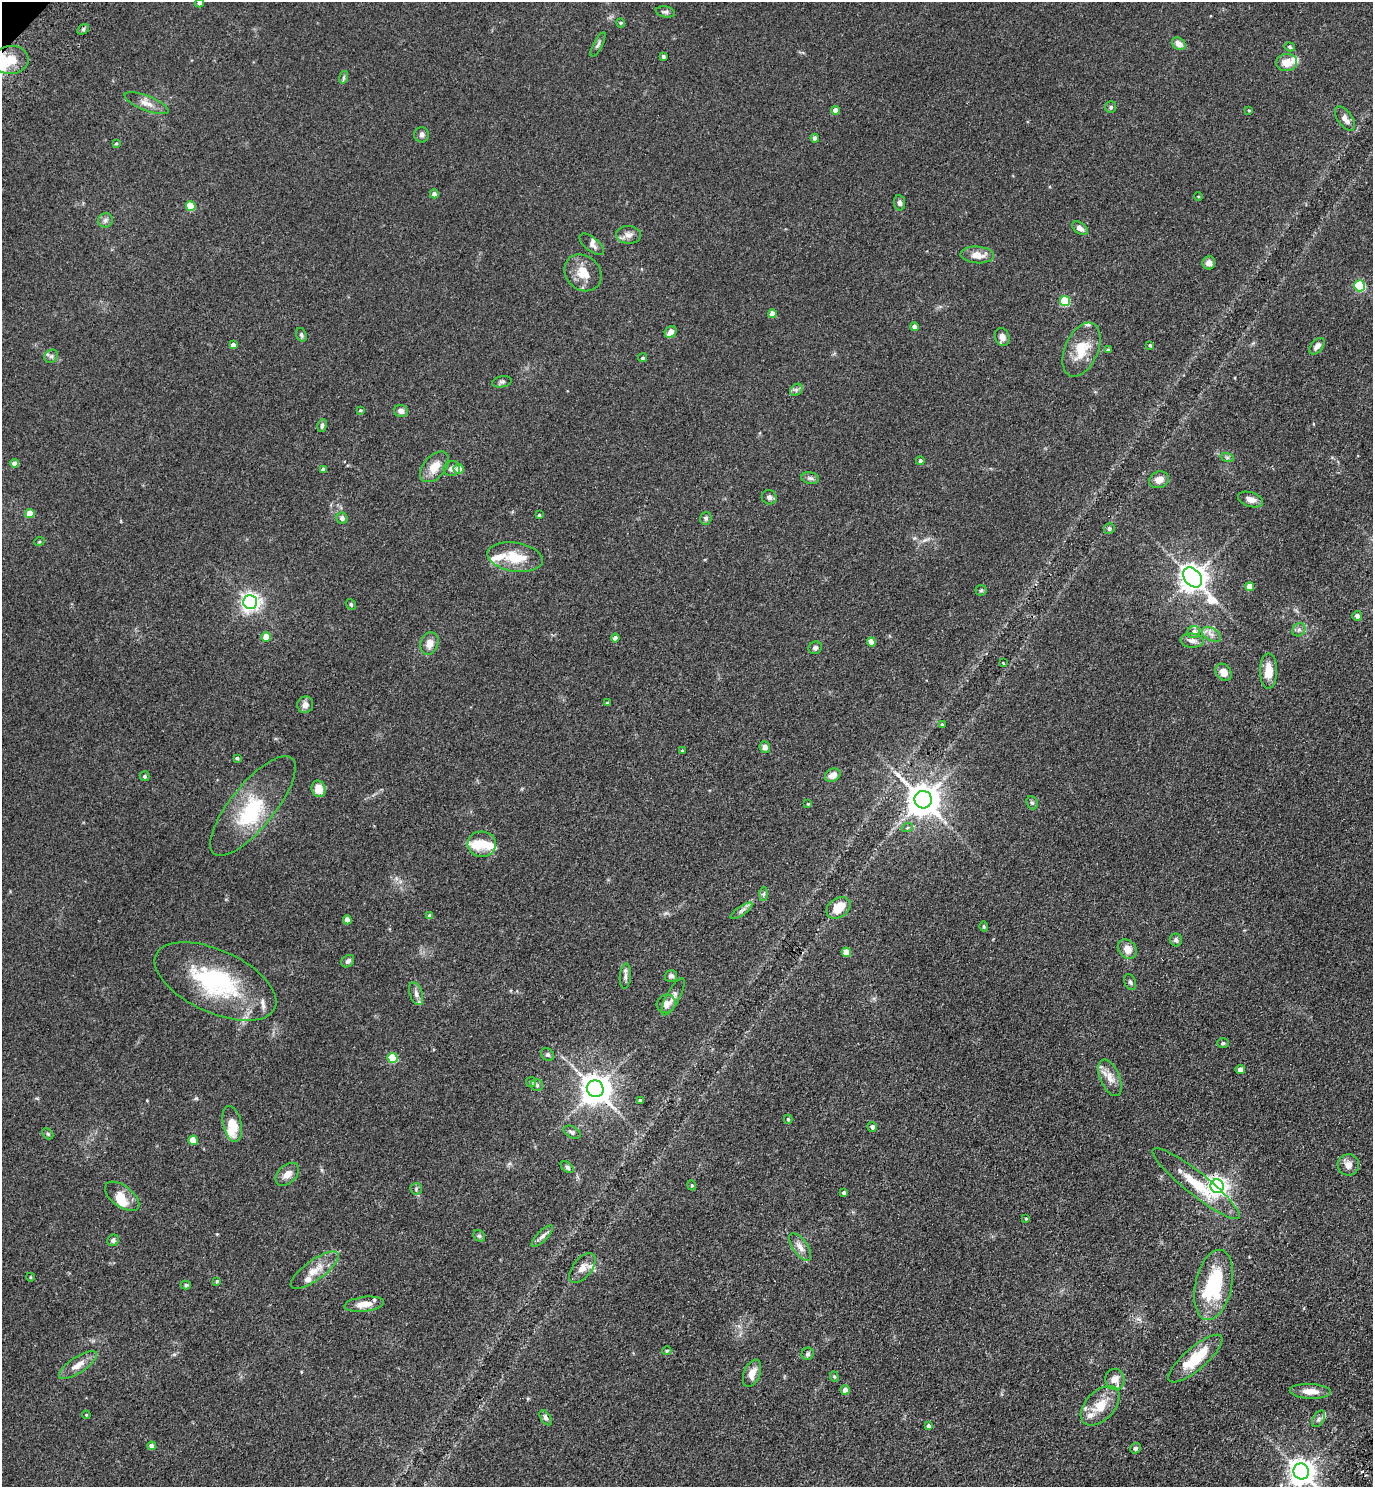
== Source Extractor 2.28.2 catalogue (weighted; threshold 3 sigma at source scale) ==
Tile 6 of 4 x 4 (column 2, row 2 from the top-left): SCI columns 1621-2991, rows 3061-4545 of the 6122 x 6121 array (HDU 1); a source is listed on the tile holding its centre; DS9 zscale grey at full resolution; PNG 1375 x 1489 px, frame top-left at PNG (2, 2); each listed source drawn as its Kron ellipse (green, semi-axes under 4 px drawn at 4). Shown black and unused: <1% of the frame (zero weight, under 3 of 4 exposures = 6% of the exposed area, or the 3 px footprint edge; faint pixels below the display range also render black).
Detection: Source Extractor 2.28.2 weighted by HDU 2 'WHT'; one run over the whole footprint, this tile lists its part. Background 0.0746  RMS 0.0066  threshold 0.0298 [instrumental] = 3 sigma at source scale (4.5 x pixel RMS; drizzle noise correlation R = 1.50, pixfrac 1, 0.05/0.05 arcsec/px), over >= 5 px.
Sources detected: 191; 3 inside a brighter object's white glare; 1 cosmic-ray / hot-pixel residue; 1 long thin detection or spike segment (spike, bleed or trail) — neither listed nor drawn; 16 inside a brighter listed object's ellipse — not listed separately; the other 170 listed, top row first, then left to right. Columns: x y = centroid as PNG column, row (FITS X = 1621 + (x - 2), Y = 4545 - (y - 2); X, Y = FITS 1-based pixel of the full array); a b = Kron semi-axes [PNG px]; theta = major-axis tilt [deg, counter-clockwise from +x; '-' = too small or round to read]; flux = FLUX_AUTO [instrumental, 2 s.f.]
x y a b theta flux
200 3 4 4 - 2.9
665 12 10 5 -10 1.6
621 23 4 4 - 0.7
83 29 6 4 30 1
598 44 13 4 62 1.7
1179 44 7 6 - 5.4
1290 47 5 4 - 0.83
663 56 3 3 - 1.1
10 60 18 14 4 15
1287 62 10 8 4 7.1
344 77 6 4 72 1.2
146 103 23 7 -21 5.5
1111 107 6 5 - 1.2
836 110 4 4 - 5.3
1249 110 4 4 - 0.59
1345 118 14 7 -54 4
422 135 8 7 - 2
815 138 4 4 - 2.1
116 143 4 3 - 0.78
434 194 4 4 - 2.8
1198 196 4 3 - 0.54
900 203 8 5 -82 2
191 206 5 5 - 23
105 220 7 7 - 2.1
1080 228 9 5 -34 3.4
628 235 12 9 -3 4
592 244 14 7 -39 2.8
977 255 17 8 -3 8
1209 263 7 6 - 3.5
583 273 20 17 -44 11
1360 286 5 5 - 59
1065 301 5 5 - 33
772 314 4 4 - 7.6
914 327 4 4 - 3.3
671 332 6 5 - 5
301 335 7 5 -73 1.6
1002 337 9 7 -71 4.2
233 345 4 4 - 3.3
1150 345 3 3 - 0.99
1317 346 9 6 50 3.3
1081 350 28 16 66 18
1108 350 4 4 - 0.8
51 356 7 6 - 1.8
643 358 4 4 - 1
502 382 10 5 11 1.5
796 390 7 5 45 1.5
360 410 3 2 - 0.67
401 411 7 6 - 3.1
322 425 6 4 83 1.5
1227 457 7 4 -18 1.1
920 461 4 4 - 1.5
14 463 4 4 - 3.8
435 467 18 11 49 8.8
452 468 8 7 - 2.8
323 469 4 4 - 2.3
459 469 5 5 - 6.2
810 478 9 5 -10 1.8
1159 480 10 8 20 5.3
769 497 7 7 - 2.1
1250 500 13 7 -17 3.9
30 514 4 4 - 10
539 515 3 3 - 0.86
342 518 5 5 - 2.6
706 518 6 5 - 1.3
1109 529 5 5 - 1.7
39 542 5 3 - 0.63
515 557 28 14 -9 18
1193 577 11 8 -50 750
1250 587 4 4 - 8.3
981 590 5 5 - 0.94
250 602 7 6 - 320
351 604 6 4 -51 1
1357 616 5 4 - 2.5
1299 630 7 6 - 1.8
1194 632 6 6 - 3.6
1212 634 10 6 -31 3
266 637 4 4 - 9.1
615 638 4 4 - 3
1192 641 11 7 -5 3.3
871 642 5 4 - 7.6
429 643 11 9 72 5.5
815 648 7 6 - 1.8
1003 663 2 2 - 0.47
1269 671 18 8 90 10
1224 672 9 7 -49 6
607 703 3 3 - 1.3
305 705 8 7 - 3.4
942 725 4 3 - 0.76
765 747 6 5 - 3
682 751 3 3 - 0.76
237 758 4 3 - 1.2
833 775 8 6 26 5.7
145 776 5 5 - 1.4
319 789 8 7 - 8.1
923 800 9 8 - 1100
1032 803 7 5 -68 1.3
808 804 4 4 - 0.57
253 806 62 22 51 41
907 828 6 3 20 0.86
482 844 14 12 -3 9.7
764 894 7 4 88 1.2
838 908 13 9 35 12
742 911 13 4 35 2.2
430 916 4 4 - 2.2
347 920 4 4 - 6.1
984 927 5 3 - 0.69
1176 940 6 6 - 2.1
1127 949 11 8 -47 6.3
846 952 5 4 - 10
348 961 7 5 41 1.9
625 976 12 5 85 2.3
671 976 6 5 - 1.7
215 981 65 31 -24 74
1130 982 8 5 -67 1.5
416 994 12 6 -72 2.8
673 997 21 6 62 3.9
666 1004 9 8 - 4.6
1223 1043 6 5 - 0.99
547 1054 7 5 -42 1.5
393 1058 5 5 - 28
1240 1069 4 4 - 3.5
1110 1078 19 9 -67 6.8
531 1082 5 5 - 0.95
537 1085 6 6 - 1.3
595 1089 8 8 - 980
640 1100 4 3 - 0.99
788 1119 4 4 - 0.83
232 1124 18 9 -77 13
872 1127 5 4 - 1.9
572 1132 9 5 -29 1.8
48 1134 6 4 -44 0.95
193 1140 4 4 - 12
1348 1165 10 10 - 4.7
567 1167 7 4 -38 1.5
287 1174 14 9 43 5.2
1196 1184 55 11 -39 26
692 1185 5 4 - 0.88
1217 1186 7 6 - 310
416 1189 6 5 - 1.2
844 1193 4 4 - 2.1
122 1196 20 10 -36 7.7
1026 1218 4 3 - 0.6
479 1236 6 5 - 1.1
542 1236 14 5 45 2.8
113 1240 6 5 - 1.7
800 1247 16 7 -55 5
582 1268 17 9 52 5.1
315 1270 28 10 36 9.9
30 1277 4 3 - 0.53
217 1281 4 4 - 0.76
186 1285 5 4 - 1
1214 1285 36 18 78 45
364 1304 20 7 7 7.4
667 1351 4 4 - 0.77
808 1354 6 6 - 1.3
1195 1359 34 11 41 23
78 1365 22 8 34 7.3
752 1373 14 8 69 5.9
834 1377 5 4 - 0.86
1115 1379 10 9 - 6.6
845 1390 4 4 - 4.3
1310 1391 20 7 -2 7.5
1100 1406 23 14 46 14
86 1415 4 3 - 0.66
546 1418 8 5 -58 1.7
1319 1419 9 5 59 1.9
928 1426 4 4 - 1.8
152 1446 4 4 - 3.3
1135 1448 5 5 - 1.3
1301 1471 8 7 - 670
Overlapping masked pixels (flux is a lower limit): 2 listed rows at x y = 1196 1184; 1217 1186
Isophote crosses this tile's border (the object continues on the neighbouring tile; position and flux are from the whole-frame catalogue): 2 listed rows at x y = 200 3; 1301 1471